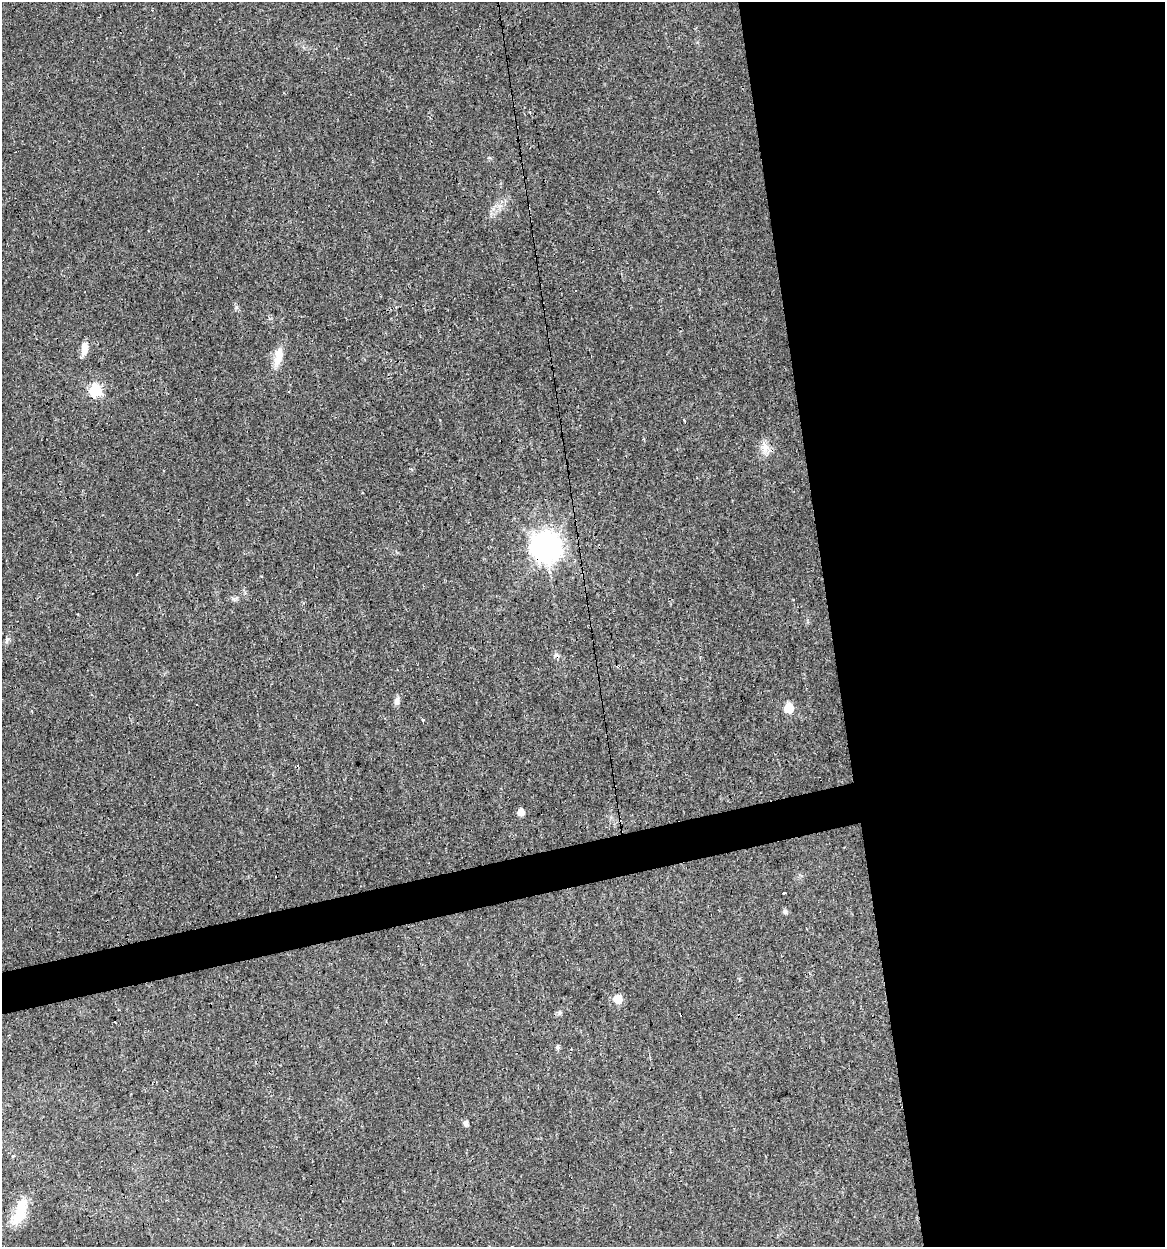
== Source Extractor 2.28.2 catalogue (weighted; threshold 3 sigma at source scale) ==
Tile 8 of 4 x 4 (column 4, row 2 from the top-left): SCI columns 3520-4682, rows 2490-3734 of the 4761 x 4978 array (HDU 1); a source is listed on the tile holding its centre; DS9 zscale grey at full resolution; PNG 1167 x 1249 px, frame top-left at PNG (2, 2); no overlay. Shown black and unused: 31% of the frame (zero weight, under 3 of 4 exposures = <1% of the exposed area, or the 3 px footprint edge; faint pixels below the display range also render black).
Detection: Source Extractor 2.28.2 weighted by HDU 2 'WHT'; one run over the whole footprint, this tile lists its part. Background 0.021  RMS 0.0031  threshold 0.0139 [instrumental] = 3 sigma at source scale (4.5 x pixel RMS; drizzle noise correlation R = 1.50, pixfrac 1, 0.0396/0.0396 arcsec/px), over >= 5 px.
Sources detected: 27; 1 inside a brighter object's white glare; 6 cosmic-ray / hot-pixel residue — not listed; the other 20 listed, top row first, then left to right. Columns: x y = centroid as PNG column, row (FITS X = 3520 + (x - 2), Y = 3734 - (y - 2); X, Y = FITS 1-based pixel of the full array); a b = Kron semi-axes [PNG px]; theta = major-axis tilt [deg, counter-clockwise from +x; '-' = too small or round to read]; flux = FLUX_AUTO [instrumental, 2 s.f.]
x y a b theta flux
84 349 16 7 82 2.6
278 357 27 10 76 4.5
95 390 7 6 - 31
685 420 3 3 - 2.7
765 447 15 11 -77 2.9
546 546 10 9 - 410
7 641 10 4 76 0.69
397 701 11 6 84 1.3
196 705 3 3 - 0.55
789 708 6 6 - 10
32 712 4 3 - 0.52
423 720 3 3 - 1.3
521 812 5 5 - 3
784 893 3 3 - 1.8
785 912 6 6 - 0.6
618 999 6 6 - 7.6
558 1047 6 5 - 0.53
465 1124 5 4 - 1.3
13 1156 3 3 - 0.86
20 1214 30 15 59 8
Overlapping masked pixels (flux is a lower limit): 2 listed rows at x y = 95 390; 546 546
Unlisted compact peaks at least as high as the median listed source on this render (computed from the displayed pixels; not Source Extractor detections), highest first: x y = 236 307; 560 1012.